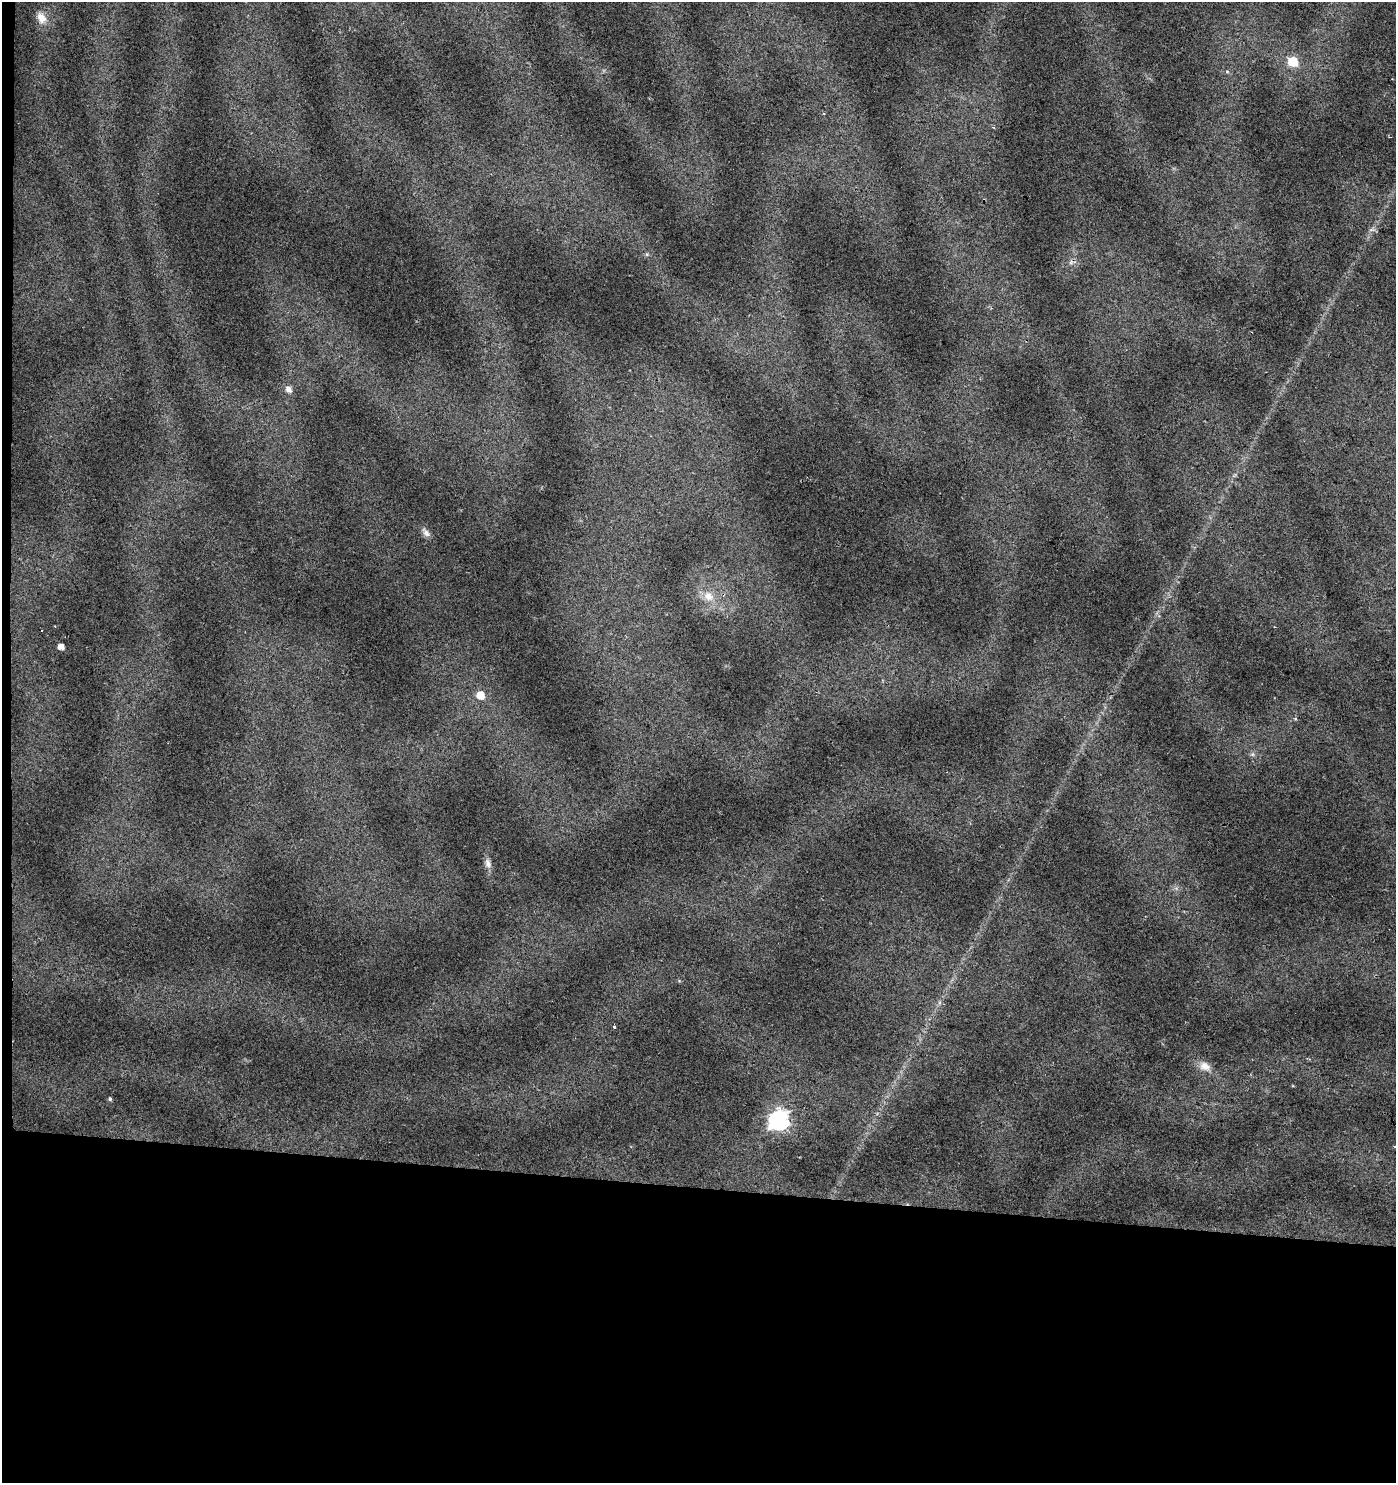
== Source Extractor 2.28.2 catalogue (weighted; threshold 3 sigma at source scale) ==
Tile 7 of 3 x 3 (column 1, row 3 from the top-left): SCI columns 280-1673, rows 1-1481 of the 4687 x 4448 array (HDU 1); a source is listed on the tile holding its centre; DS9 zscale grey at full resolution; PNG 1398 x 1485 px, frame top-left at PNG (2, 2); no overlay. Shown black and unused: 20% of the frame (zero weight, under 2 of 3 exposures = <1% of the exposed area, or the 3 px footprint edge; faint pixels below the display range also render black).
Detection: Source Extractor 2.28.2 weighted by HDU 2 'WHT'; one run over the whole footprint, this tile lists its part. Background 0.0641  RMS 0.0087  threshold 0.0392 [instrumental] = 3 sigma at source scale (4.5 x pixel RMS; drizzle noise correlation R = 1.50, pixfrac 1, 0.0396/0.0396 arcsec/px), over >= 5 px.
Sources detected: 16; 1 cosmic-ray / hot-pixel residue — not listed; the other 15 listed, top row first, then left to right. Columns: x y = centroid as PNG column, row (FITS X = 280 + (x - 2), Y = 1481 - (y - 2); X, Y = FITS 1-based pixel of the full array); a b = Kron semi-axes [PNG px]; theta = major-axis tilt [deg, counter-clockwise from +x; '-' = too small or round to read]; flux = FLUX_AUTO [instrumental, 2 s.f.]
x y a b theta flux
41 18 15 11 -64 8.5
1293 62 6 6 - 50
1227 71 6 4 -1 1.2
647 254 6 4 46 1.2
288 389 7 6 - 4.5
426 532 15 7 -50 4.3
708 596 14 11 -67 10
41 630 3 2 - 1.2
61 647 5 4 - 6.9
480 695 6 6 - 17
488 864 14 8 -75 4.9
614 1027 3 3 - 1.7
1204 1066 15 11 -14 7.6
110 1099 5 4 - 1.4
779 1120 8 8 - 400